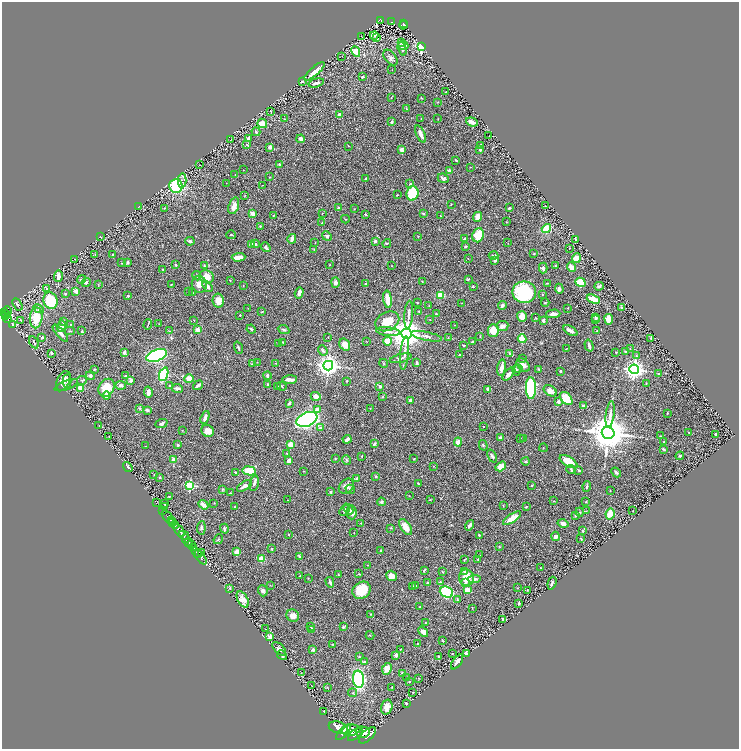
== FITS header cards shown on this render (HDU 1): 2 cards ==
NAXIS1  =                 1474
NAXIS2  =                 1493

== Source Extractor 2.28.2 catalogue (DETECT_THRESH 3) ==
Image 1474 x 1493 px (HDU 1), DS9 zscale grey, zoomed out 1/2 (1 PNG px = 2 x 2 image px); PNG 741 x 751 px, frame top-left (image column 2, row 1493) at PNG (2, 2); each listed source drawn as its Kron ellipse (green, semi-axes under 4 px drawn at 4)
Background 0.675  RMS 0.018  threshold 0.055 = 3 sigma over >= 5 px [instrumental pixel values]
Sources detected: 522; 27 cannot appear on this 1/2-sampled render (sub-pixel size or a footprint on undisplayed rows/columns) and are neither listed nor drawn; the other 495 listed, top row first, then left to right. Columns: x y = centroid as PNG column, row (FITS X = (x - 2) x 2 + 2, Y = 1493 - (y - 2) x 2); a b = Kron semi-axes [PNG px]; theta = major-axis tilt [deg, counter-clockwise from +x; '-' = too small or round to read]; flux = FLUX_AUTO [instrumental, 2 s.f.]
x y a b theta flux
380 20 3 3 - 130
392 22 4 3 - 92
403 24 3 1 - 58
403 25 4 1 - 26
374 35 4 2 - 1.1
361 36 2 1 - 0.76
377 38 3 2 - 2.8
401 42 4 3 - 4.6
403 45 5 3 - 11
422 46 3 3 - 360
402 49 7 3 -72 8.5
356 51 5 4 - 42
342 56 2 1 - 1.2
390 58 9 5 -51 13
392 70 2 1 - 0.81
314 71 13 4 41 29
362 77 4 3 - 4.5
302 81 3 3 - 5.4
316 83 8 3 15 10
446 92 3 1 - 1.5
391 98 2 2 - 1.3
422 98 3 2 - 1.4
437 102 2 2 - 1.2
406 109 4 2 - 2
271 111 3 2 - 2
339 114 2 2 - 7.5
438 118 3 2 - 1.3
284 119 2 2 - 1.3
421 119 2 1 - 1.7
392 122 3 3 - 6.9
472 122 6 3 -19 12
262 123 5 4 - 37
256 132 4 3 - 4.8
421 134 9 3 -66 18
489 136 2 2 - 1.2
248 138 3 3 - 9.6
231 139 2 1 - 1.8
301 139 4 3 - 16
246 144 3 2 - 1.7
481 145 3 3 - 3.6
348 146 3 2 - 1.4
270 147 3 3 - 9.8
402 150 3 3 - 18
480 150 3 2 - 6.1
456 160 2 2 - 3.8
280 164 3 3 - 5.4
199 165 2 1 - 0.7
470 167 2 2 - 1.3
243 170 2 1 - 0.89
449 171 4 3 - 9.3
235 175 3 2 - 1.2
269 177 3 2 - 1.9
443 178 6 4 -23 10
366 179 3 2 - 3.7
182 181 7 3 -88 8.7
226 183 2 1 - 0.95
410 184 3 3 - 3.6
262 185 2 1 - 0.97
176 186 7 7 - 220
412 193 7 6 - 130
245 195 3 2 - 1.6
397 195 2 1 - 1.7
451 204 2 2 - 1.8
234 206 8 5 71 22
546 206 2 1 - 0.98
139 207 2 2 - 2
164 208 2 2 - 1.8
339 208 3 3 - 7.4
509 208 3 2 - 5.7
354 209 3 2 - 1.2
253 213 3 3 - 25
322 213 2 2 - 1.3
423 213 3 3 - 4
365 214 3 3 - 3.3
273 215 3 2 - 1.4
440 216 3 2 - 1.8
477 217 5 3 - 35
345 219 4 2 - 2.2
506 222 2 2 - 1.4
322 223 2 2 - 2.4
260 226 3 2 - 1.9
546 229 5 4 - 74
231 235 5 2 - 3
478 235 7 5 69 64
327 236 5 4 - 8.3
418 236 3 2 - 1.2
101 237 2 1 - 1.7
292 239 5 3 - 18
464 239 4 3 - 6
575 240 4 2 - 4.9
190 241 5 3 - 6.9
375 241 3 3 - 6.6
315 243 2 2 - 1.3
387 243 4 3 - 3.9
508 243 3 2 - 1.3
255 244 4 3 - 6.5
251 245 4 4 - 16
266 247 5 3 - 8.3
465 247 3 2 - 2.8
569 248 2 1 - 0.92
314 249 3 2 - 1.3
95 254 3 3 - 2.3
113 254 2 2 - 3.2
534 254 3 2 - 2.4
494 255 5 3 - 8.2
238 257 7 3 3 35
576 258 5 4 - 33
74 259 2 1 - 0.93
468 259 2 2 - 1.3
495 260 4 3 - 8.6
128 262 3 3 - 5.4
122 263 2 2 - 2.3
176 265 2 2 - 3.6
330 265 2 2 - 1.4
204 266 3 3 - 2.7
392 266 2 2 - 1.3
556 266 2 1 - 1.8
571 267 5 3 - 28
543 268 5 4 - 11
163 269 3 2 - 2.6
58 276 5 3 - 21
197 276 5 3 - 3.2
207 277 7 6 - 39
82 279 4 3 - 4.4
468 279 3 2 - 3.7
230 280 2 2 - 1.7
422 281 3 2 - 2
86 282 4 3 - 5.3
335 282 5 4 - 13
580 282 5 4 - 80
548 283 2 1 - 2.3
98 284 3 3 - 2.1
171 284 2 1 - 2
199 284 8 7 - 25
366 284 3 2 - 3.2
207 286 6 3 -54 16
243 286 2 1 - 1.2
599 286 5 2 - 5
473 287 3 2 - 2.5
47 288 3 2 - 1.9
559 289 5 3 - 10
76 291 3 2 - 29
188 292 2 2 - 1.1
524 292 12 11 - 300
193 293 2 2 - 1.4
299 293 6 3 73 17
65 294 3 3 - 4
542 294 3 2 - 2.4
441 295 3 3 - 83
128 296 3 2 - 4.4
388 299 9 3 -82 60
593 299 7 3 -20 71
50 301 8 7 - 180
218 301 7 5 -80 31
418 303 3 2 - 1.7
462 303 2 1 - 1.2
545 303 4 3 - 3.1
17 304 6 3 -58 4.2
429 306 3 2 - 1.5
502 306 4 3 - 9.2
248 308 2 2 - 1.5
568 308 2 2 - 1.2
622 308 3 2 - 17
39 309 5 3 - 5.3
419 311 3 2 - 1.9
3 312 3 2 - 360
7 312 6 4 70 630
262 312 3 2 - 2.2
7 314 2 1 - 64
436 314 2 2 - 2.7
553 314 7 3 2 15
240 315 2 2 - 2.8
409 315 14 3 86 13
6 316 2 2 - 150
522 316 5 5 - 33
596 317 4 3 - 9
36 318 10 6 85 79
535 318 3 2 - 1.4
7 319 4 2 - 210
609 319 5 4 - 36
194 320 3 2 - 1.3
430 320 2 2 - 1.4
595 320 4 3 - 4.9
21 321 2 1 - 2.2
387 321 13 9 26 63
543 321 3 3 - 5.9
64 322 4 3 - 5.2
12 324 4 2 - 2.7
71 324 3 2 - 2.2
148 324 5 1 - 3.3
159 324 2 2 - 1.6
454 325 2 2 - 1.1
61 326 6 4 74 19
502 326 6 5 - 12
251 329 4 3 - 5.5
197 330 4 4 - 15
284 330 6 3 -25 5.7
493 330 6 5 - 51
70 331 5 3 - 4
82 331 3 2 - 2.8
169 331 3 2 - 1.9
570 331 8 3 -31 14
597 331 3 2 - 1.9
388 332 12 3 -6 10
60 333 10 4 -50 23
407 334 5 5 - 7500
426 336 16 3 -12 14
42 337 3 2 - 12
328 337 2 2 - 1.2
480 337 2 2 - 2
448 338 3 2 - 2.4
651 338 3 2 - 4.4
522 339 4 3 - 67
387 341 4 4 - 47
34 342 6 2 -60 4
283 342 2 2 - 3.2
367 342 2 1 - 0.8
472 342 3 2 - 4.3
279 343 3 2 - 2.5
345 345 6 5 - 33
464 345 2 2 - 4.7
589 345 6 2 -73 12
238 348 6 2 -72 4.9
566 349 3 2 - 1.6
630 349 2 2 - 1.2
323 350 5 3 - 7.1
625 351 3 2 - 2.9
616 352 3 2 - 2
51 353 3 2 - 4.8
124 353 3 3 - 11
405 353 17 4 84 16
510 354 3 3 - 16
156 355 11 5 19 590
460 355 2 2 - 3.6
636 355 4 3 - 3
401 358 11 3 14 7.9
523 359 3 3 - 4.7
257 362 3 1 - 1
276 363 3 2 - 1.8
384 363 4 3 - 2.9
417 363 4 3 - 5.1
252 364 2 2 - 2.7
523 365 8 5 -45 22
328 366 5 4 - 2400
502 368 8 4 82 19
518 368 3 3 - 2.9
94 369 4 2 - 2.5
539 369 4 3 - 3.7
634 369 5 4 - 1900
516 370 5 4 - 5.4
560 371 2 2 - 4.9
164 374 7 4 68 210
509 374 8 4 49 13
658 374 2 2 - 3.4
267 375 4 3 - 6.4
90 376 5 3 - 6.8
126 376 2 2 - 20
189 379 4 4 - 41
290 379 7 3 2 21
82 380 5 4 - 4.1
131 380 4 3 - 8.1
63 381 10 6 64 24
67 381 7 3 89 7.1
347 381 3 2 - 1.8
646 383 2 1 - 1.3
267 384 3 3 - 3.5
66 385 12 4 21 6.7
121 385 5 4 - 10
198 385 5 3 - 9.2
169 386 3 2 - 2.9
277 386 3 3 - 3.2
282 386 5 2 - 3.6
380 386 4 3 - 6.6
80 388 4 3 - 49
106 388 9 7 57 67
177 388 6 2 -8 13
531 388 11 5 -89 340
488 389 3 2 - 20
550 391 7 5 -36 26
148 392 5 3 - 22
107 396 4 4 - 29
316 396 5 4 - 21
383 396 3 2 - 2.1
566 399 7 5 -50 87
411 400 2 2 - 30
558 402 3 3 - 9.2
289 403 4 3 - 6.5
584 406 3 2 - 8.9
140 408 4 3 - 3.1
370 408 2 2 - 1.1
317 409 4 3 - 16
147 410 3 3 - 9.9
667 413 2 2 - 2.8
610 414 13 4 82 18
205 417 7 3 71 19
307 419 11 7 23 870
161 423 6 4 22 11
99 425 3 2 - 1.1
484 426 2 2 - 1.8
320 428 3 3 - 12
182 430 3 2 - 1.9
208 431 6 5 - 30
689 432 2 2 - 4.3
608 433 6 6 - 12000
716 435 3 2 - 7.9
109 436 2 1 - 1.6
661 436 3 2 - 2.7
500 438 3 2 - 9.8
521 438 2 1 - 0.85
347 439 4 2 - 18
523 439 2 2 - 1.3
458 442 4 4 - 23
664 442 3 2 - 2.5
290 444 3 3 - 54
375 444 3 2 - 6.6
178 445 2 2 - 7.7
483 445 5 3 - 3.9
145 446 2 1 - 1
543 448 4 2 - 1.7
664 449 4 2 - 4.8
287 453 3 2 - 1.9
362 456 3 2 - 1.7
492 456 7 3 -66 7.1
680 456 4 3 - 4.7
174 459 2 2 - 54
335 459 3 2 - 1.6
414 459 2 1 - 1.7
289 460 3 3 - 18
347 460 5 3 - 4.8
526 461 4 3 - 3.5
568 461 10 5 -31 57
433 466 2 1 - 1.1
501 466 6 4 34 37
128 467 5 3 - 5.5
571 469 5 3 - 5.7
579 470 2 2 - 4.2
249 471 7 4 -9 66
304 471 2 2 - 1.5
235 472 4 3 - 4.9
616 472 5 3 - 6.6
154 475 2 2 - 1.4
376 476 3 3 - 3.8
160 477 2 2 - 4.9
357 478 3 3 - 8.7
254 483 8 3 77 11
418 483 2 2 - 2.6
190 485 3 3 - 270
532 485 3 3 - 2.4
245 486 8 4 32 14
346 486 8 6 44 21
587 486 5 2 - 4.6
222 489 4 2 - 2.7
350 489 5 3 - 3.1
610 490 2 2 - 1.7
331 492 3 3 - 4.4
230 493 2 1 - 1.8
409 496 3 2 - 1.2
169 497 3 2 - 2.2
287 500 2 2 - 1.2
430 500 4 1 - 1.6
553 501 3 3 - 2
381 502 4 3 - 4.3
586 502 3 2 - 1.7
156 503 2 1 - 14
164 503 3 2 - 2.2
214 503 2 2 - 1.6
203 505 5 3 - 24
164 506 2 2 - 3.6
503 506 2 2 - 1.8
235 507 2 2 - 1.3
526 507 4 3 - 2.7
348 509 6 4 -48 7.1
345 510 6 4 47 8.1
163 511 3 1 - 53
586 511 2 2 - 1.5
633 511 2 2 - 1.9
351 512 7 5 -86 22
579 512 4 3 - 3.4
610 514 5 4 - 41
575 515 4 3 - 5.7
168 517 8 2 -54 290
512 518 10 3 33 54
171 521 3 1 - 370
173 523 3 2 - 770
361 523 3 2 - 1.6
563 524 5 3 - 15
470 525 5 3 - 13
175 526 4 2 - 560
406 527 9 5 -55 36
201 528 7 3 84 6.5
391 528 4 3 - 2.5
224 529 5 3 - 7.4
179 531 7 3 -57 2000
583 531 3 3 - 5.3
354 533 2 1 - 1.4
289 534 2 2 - 2
184 535 5 3 - 940
479 535 2 2 - 9.2
556 536 5 4 - 16
185 539 2 2 - 260
218 539 5 3 - 3.5
581 539 3 2 - 2.8
189 543 4 3 - 660
192 545 3 2 - 380
193 547 4 2 - 380
499 547 3 2 - 2.1
272 549 4 3 - 2.7
381 550 2 2 - 5.3
196 552 6 2 -49 1100
237 552 3 3 - 31
202 553 3 1 - 2.9
479 555 2 1 - 1.1
300 556 4 3 - 5.6
201 557 8 2 -54 1500
262 559 3 3 - 73
478 559 3 2 - 2
464 560 3 3 - 3.2
368 565 2 1 - 1
540 568 2 1 - 1.4
424 570 3 2 - 2.5
442 572 3 2 - 2.1
464 572 4 3 - 5.6
359 574 4 2 - 3.3
338 575 3 3 - 3.4
300 576 3 2 - 3.8
391 576 5 5 - 30
308 578 2 2 - 1.3
466 578 8 7 - 67
474 579 6 4 4 11
330 582 5 2 - 7.1
440 582 2 2 - 7.1
428 583 3 3 - 3.8
465 583 3 3 - 6
552 583 6 3 73 7.8
270 585 3 2 - 1.3
413 586 4 3 - 4.6
416 586 3 1 - 1.4
230 588 3 2 - 3.1
518 588 3 2 - 1.2
362 590 9 8 - 89
467 590 3 3 - 31
527 590 4 1 - 1.3
263 591 5 5 - 11
446 592 7 5 -22 290
243 599 9 5 -63 27
457 600 4 3 - 3.5
519 603 3 2 - 5.5
420 607 3 2 - 2.9
472 608 3 2 - 1.2
371 614 3 2 - 2.1
293 616 7 6 - 24
503 619 4 3 - 3.9
425 622 3 2 - 2
310 626 2 2 - 15
343 627 4 3 - 5
266 629 3 2 - 2.9
311 629 3 3 - 5.2
423 632 6 3 -48 24
370 635 4 2 - 1.6
270 637 3 2 - 69
443 641 3 3 - 2.3
332 644 3 2 - 1.8
417 644 2 2 - 1.5
279 649 8 4 -44 11
400 649 3 2 - 1.5
313 650 4 3 - 8.9
452 653 2 1 - 1.6
467 653 4 4 - 11
282 655 5 2 - 5.3
396 655 2 2 - 33
359 657 3 2 - 2
439 657 2 2 - 4.1
364 662 3 3 - 3.8
457 662 8 4 53 14
387 669 6 4 64 27
301 673 2 1 - 0.89
402 673 3 3 - 3.2
407 677 3 3 - 2.4
419 678 3 2 - 1.6
359 679 8 5 -83 380
409 682 3 2 - 1.9
312 686 2 1 - 1.8
327 687 3 2 - 2.5
392 687 3 2 - 2.2
412 692 3 3 - 2.2
353 693 4 3 - 3.9
406 703 3 2 - 4.6
387 707 7 5 73 31
324 711 2 2 - 3.7
338 728 10 6 -19 5700
351 730 9 5 9 3500
344 732 10 4 48 4300
363 732 7 5 -3 2800
356 734 9 4 43 2800
367 735 10 5 44 3300
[27 sub-pixel or undisplayed-footprint detections neither listed nor drawn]